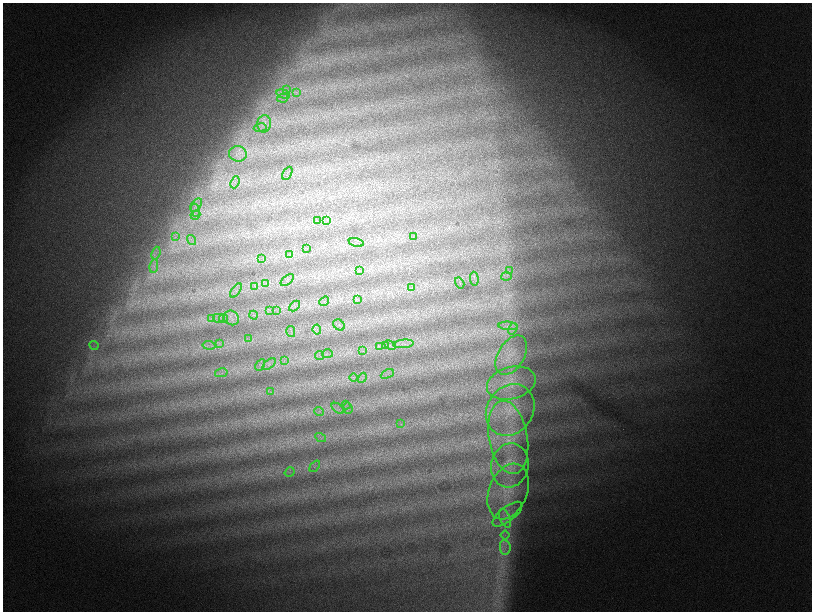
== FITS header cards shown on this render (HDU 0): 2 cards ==
NAXIS1  =                 1619
NAXIS2  =                 1219

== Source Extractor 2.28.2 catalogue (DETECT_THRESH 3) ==
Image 1619 x 1219 px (HDU 0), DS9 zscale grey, zoomed out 1/2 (1 PNG px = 2 x 2 image px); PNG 814 x 614 px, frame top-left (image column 2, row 1218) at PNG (3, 3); each listed source drawn as its Kron ellipse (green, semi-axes under 4 px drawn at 4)
Background 1540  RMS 70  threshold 210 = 3 sigma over >= 5 px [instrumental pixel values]
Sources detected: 87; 2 cannot appear on this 1/2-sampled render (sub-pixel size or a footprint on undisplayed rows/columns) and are neither listed nor drawn; the other 85 listed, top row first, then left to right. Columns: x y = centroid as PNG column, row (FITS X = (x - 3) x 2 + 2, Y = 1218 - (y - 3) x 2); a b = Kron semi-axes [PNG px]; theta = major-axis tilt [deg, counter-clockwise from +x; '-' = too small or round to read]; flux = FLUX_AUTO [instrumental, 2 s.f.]
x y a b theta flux
286 89 4 2 - 20000
297 92 3 2 - 12000
283 94 7 2 -15 34000
283 98 5 2 - 14000
264 124 9 6 81 87000
260 128 6 3 10 29000
238 154 9 7 -6 99000
287 173 7 2 61 20000
235 182 6 3 68 26000
196 205 7 4 54 55000
195 210 7 4 -73 49000
195 215 5 3 - 26000
317 221 3 2 - 7000
327 221 3 2 - 8200
413 236 4 2 - 11000
176 237 4 3 - 21000
192 240 5 2 - 15000
356 242 8 2 -12 27000
307 248 4 2 - 9200
156 253 6 2 69 24000
290 255 4 3 - 17000
261 258 3 2 - 8900
154 266 7 3 81 32000
359 271 4 2 - 11000
509 271 4 2 - 15000
506 276 5 2 - 21000
474 279 7 2 -87 15000
287 280 8 3 39 36000
265 283 4 2 - 13000
460 283 6 3 -59 21000
255 286 4 3 - 21000
412 287 3 3 - 16000
236 291 8 4 54 40000
358 300 3 2 - 7400
324 301 5 4 - 30000
295 306 6 3 43 28000
269 310 4 2 - 14000
277 311 3 2 - 11000
254 315 4 2 - 18000
218 318 5 2 - 17000
231 318 8 7 - 86000
211 319 3 2 - 13000
224 319 4 2 - 18000
339 325 6 5 - 40000
508 326 9 3 -3 51000
513 329 6 4 59 43000
317 330 5 2 - 19000
291 332 5 2 - 19000
249 338 3 1 - 7000
219 343 4 2 - 14000
403 344 10 3 4 62000
209 345 6 2 -7 24000
390 345 6 2 -26 23000
94 346 5 2 - 11000
379 346 4 2 - 14000
386 346 3 2 - 12000
363 351 4 2 - 13000
328 354 5 2 - 17000
319 355 4 2 - 13000
511 355 21 13 59 260000
284 361 4 2 - 13000
269 364 8 3 40 35000
260 365 6 4 60 36000
221 373 6 3 13 33000
387 374 7 2 26 30000
354 378 4 2 - 14000
362 378 5 2 - 21000
511 383 25 16 15 350000
271 392 3 2 - 11000
346 405 4 2 - 10000
338 408 7 2 -37 25000
348 408 6 3 -71 24000
510 410 27 23 55 640000
319 411 5 2 - 20000
401 424 3 2 - 9500
508 437 37 19 -80 900000
321 438 6 2 -29 16000
510 465 22 18 77 460000
315 466 6 2 49 14000
290 472 5 2 - 16000
508 491 29 19 69 600000
507 514 18 7 38 170000
505 518 10 5 -68 89000
505 535 4 2 - 19000
505 547 7 5 -82 72000
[2 sub-pixel or undisplayed-footprint detections neither listed nor drawn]